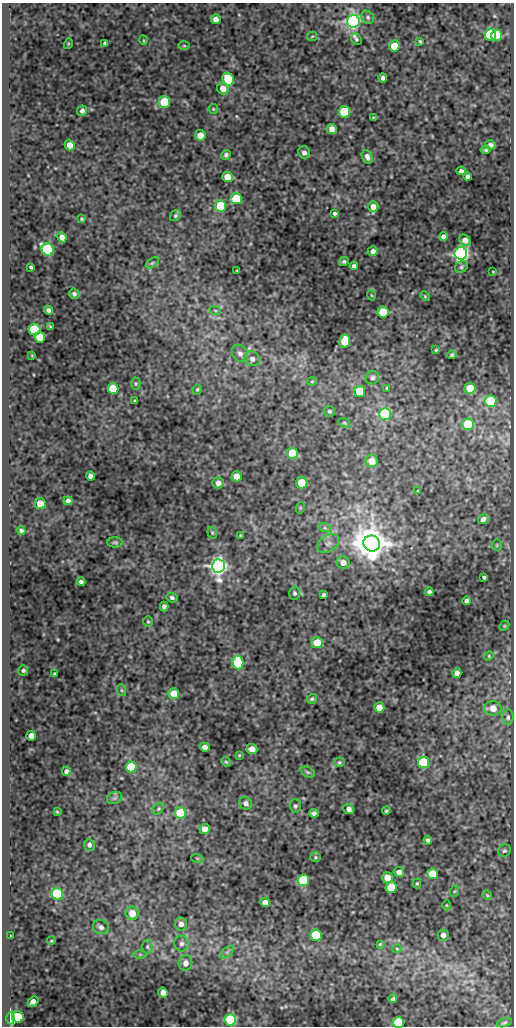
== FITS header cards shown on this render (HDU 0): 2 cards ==
NAXIS1  =                  512
NAXIS2  =                 1024

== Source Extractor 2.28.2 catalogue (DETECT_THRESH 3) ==
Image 512 x 1024 px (HDU 0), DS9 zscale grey, 1 PNG px = 1 image px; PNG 516 x 1028 px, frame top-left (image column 1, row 1024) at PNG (2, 3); each listed source drawn as its Kron ellipse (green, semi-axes under 4 px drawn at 4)
Background 50.7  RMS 0.55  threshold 1.66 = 3 sigma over >= 5 px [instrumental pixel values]
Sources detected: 181; all 181 listed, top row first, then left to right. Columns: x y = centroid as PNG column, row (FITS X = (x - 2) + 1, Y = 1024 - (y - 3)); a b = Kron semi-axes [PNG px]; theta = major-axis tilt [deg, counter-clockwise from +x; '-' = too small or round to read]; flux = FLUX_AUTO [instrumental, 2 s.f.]
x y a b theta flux
368 17 7 5 -52 85
216 19 5 5 - 190
353 21 6 6 - 22000
490 35 6 5 - 4400
496 35 6 5 - 3400
312 36 5 4 - 41
356 39 6 5 - 72
143 40 5 3 - 34
420 41 3 3 - 45
105 43 4 4 - 89
68 44 5 3 - 35
184 46 5 3 - 39
394 46 5 5 - 660
383 78 4 3 - 90
228 79 7 5 -60 2000
223 89 6 5 - 410
164 102 6 5 - 2200
213 109 5 4 - 42
82 111 5 4 - 110
344 112 5 5 - 2400
373 118 3 3 - 42
332 129 5 5 - 260
200 135 5 5 - 440
70 145 5 5 - 330
490 145 5 5 - 140
485 150 5 4 - 62
304 152 6 6 - 140
226 155 5 4 - 84
367 157 7 5 -65 170
461 171 5 4 - 100
467 176 4 4 - 130
227 177 5 5 - 460
236 199 5 5 - 2000
220 206 6 5 - 1900
373 206 5 5 - 280
334 213 3 3 - 75
175 216 6 5 - 62
82 219 3 3 - 45
444 236 5 4 - 150
62 237 5 4 - 210
465 240 6 5 - 260
48 249 6 6 - 5900
373 251 5 5 - 170
461 253 6 6 - 26000
344 261 5 4 - 63
152 263 7 3 36 56
354 266 4 4 - 130
31 267 3 3 - 55
461 267 7 5 34 73
237 271 3 2 - 33
493 272 3 3 - 32
74 294 5 5 - 93
371 295 5 3 - 31
425 296 5 4 - 40
49 310 5 4 - 99
215 310 6 3 -19 49
383 312 5 5 - 1400
50 327 4 3 - 46
35 330 6 5 - 3200
40 337 6 5 - 1300
345 341 6 5 - 1200
436 350 3 3 - 38
240 353 9 7 -53 160
32 355 3 3 - 31
452 355 4 4 - 73
252 359 8 7 - 170
372 378 7 6 - 100
312 381 5 4 - 40
136 384 6 4 89 52
387 388 4 3 - 51
470 388 5 5 - 780
113 389 5 5 - 1800
197 389 5 4 - 54
360 391 5 5 - 1600
135 401 4 3 - 57
490 401 6 6 - 2800
330 411 6 5 - 78
385 414 6 6 - 5700
344 423 6 4 -20 52
468 424 6 5 - 1800
293 453 5 5 - 1700
372 461 6 6 - 410
90 476 4 4 - 160
236 476 5 5 - 320
218 483 6 5 - 170
302 483 5 5 - 1300
418 491 4 4 - 50
68 501 4 4 - 120
40 504 5 5 - 1200
300 508 6 3 72 35
483 519 5 4 - 170
325 528 6 4 -18 72
21 530 4 4 - 83
212 533 6 4 -70 50
240 535 3 2 - 30
115 542 8 5 -1 69
328 543 12 8 34 200
372 543 8 8 - 87000
497 545 5 5 - 50
343 563 6 6 - 300
218 566 7 6 - 34000
484 577 4 3 - 62
81 582 4 4 - 100
429 592 4 4 - 82
295 593 6 5 - 77
324 595 4 3 - 71
172 598 6 4 -23 90
466 601 4 3 - 93
164 606 5 4 - 130
148 622 5 4 - 52
504 626 5 4 - 42
317 643 5 5 - 840
489 656 5 4 - 40
238 663 7 5 -85 2900
23 670 5 5 - 72
457 673 5 4 - 190
55 674 3 3 - 56
121 690 6 4 -71 49
174 694 5 5 - 800
312 699 5 4 - 68
379 707 5 5 - 590
493 708 8 7 - 460
508 717 7 5 84 95
31 736 5 5 - 260
205 747 5 4 - 220
252 749 5 5 - 380
239 755 4 3 - 34
226 762 5 4 - 46
339 762 5 4 - 54
423 763 6 5 - 4700
131 767 5 5 - 1900
66 771 4 4 - 110
308 772 7 5 -26 67
115 798 8 6 20 84
246 803 7 6 - 150
295 806 7 5 -87 80
158 808 6 4 57 55
349 809 5 5 - 180
386 811 4 3 - 52
57 812 3 2 - 35
180 813 5 5 - 2900
314 813 5 4 - 100
205 829 5 5 - 380
428 840 4 4 - 86
89 845 5 5 - 110
504 851 7 6 - 71
315 857 5 4 - 51
197 858 6 4 -19 42
399 872 5 5 - 170
433 874 5 5 - 1200
387 877 5 5 - 710
303 880 6 5 - 4800
417 883 5 4 - 46
391 887 5 5 - 1800
455 891 6 4 71 44
57 894 6 5 - 4300
487 895 5 4 - 43
265 902 5 4 - 270
446 905 5 3 - 32
132 913 6 6 - 490
181 924 6 6 - 190
101 927 8 7 - 160
316 935 5 5 - 3800
443 935 5 5 - 160
10 936 3 2 - 29
51 941 4 3 - 36
181 943 8 7 - 150
380 944 4 3 - 38
147 947 7 5 -89 84
397 949 4 4 - 43
227 952 8 4 37 91
140 954 6 4 0 62
185 963 7 7 - 260
163 992 5 4 - 280
393 999 4 3 - 69
33 1002 6 4 37 210
18 1017 6 5 - 1400
11 1018 6 4 90 7700
230 1020 6 5 - 4400
398 1023 5 5 - 3200
504 1023 8 3 19 43
At the frame edge (FLAGS 8, measured only in part): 1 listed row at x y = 398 1023

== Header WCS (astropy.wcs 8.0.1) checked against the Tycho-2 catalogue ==
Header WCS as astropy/WCSLIB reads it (CRVAL/CRPIX/CD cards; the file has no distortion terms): RA---SIN/DEC--SIN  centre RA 05:36:46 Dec -05:28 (84.19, -5.47 deg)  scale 1 arcsec/px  FOV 8.5' x 17.1'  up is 0 deg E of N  parity normal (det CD < 0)
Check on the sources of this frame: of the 60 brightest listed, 4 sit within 1.5 arcsec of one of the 5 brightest Tycho-2 stars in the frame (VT <= 11.43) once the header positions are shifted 0.34 arcsec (0.01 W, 0.34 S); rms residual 0.32 arcsec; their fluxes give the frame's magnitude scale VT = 22.39 - 2.5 log10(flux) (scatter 0.39 mag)
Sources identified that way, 4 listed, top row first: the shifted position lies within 1.5 arcsec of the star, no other Tycho-2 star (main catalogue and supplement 1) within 3.0 arcsec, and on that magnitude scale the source's flux lands within +1.5 / -3 mag of the star's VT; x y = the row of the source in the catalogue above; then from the Tycho-2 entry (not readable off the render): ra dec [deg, ICRS J2000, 3 dp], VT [Tycho-2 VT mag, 2 dp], TYC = Tycho-2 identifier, HIP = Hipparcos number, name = IAU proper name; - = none
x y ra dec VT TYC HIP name
353 21 84.164 -5.331 10.83 4774-799-1 - -
461 253 84.134 -5.396 11.43 4774-904-1 - -
372 543 84.159 -5.476 10.77 4774-873-1 - -
218 566 84.202 -5.483 10.98 4774-806-1 - -